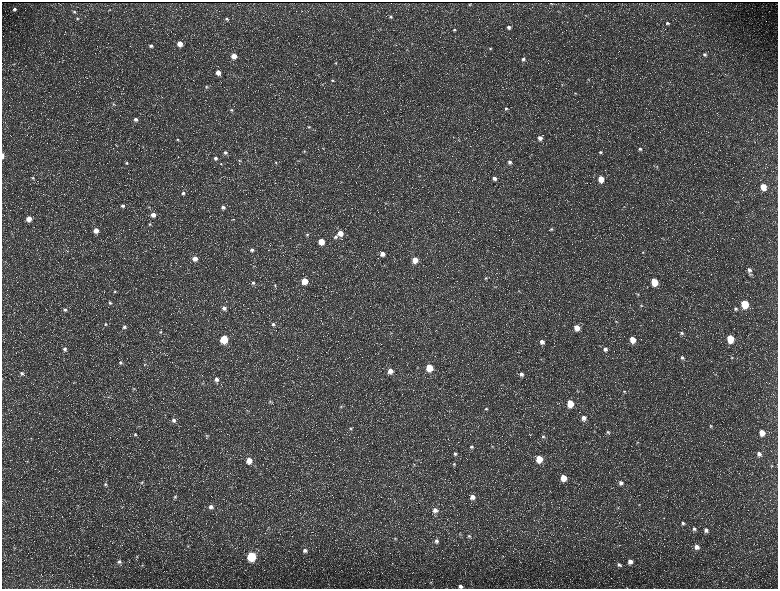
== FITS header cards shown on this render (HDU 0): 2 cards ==
NAXIS1  =                 1552 / length of data axis 1
NAXIS2  =                 1173 / length of data axis 2

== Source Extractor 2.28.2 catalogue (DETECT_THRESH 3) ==
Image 1552 x 1173 px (HDU 0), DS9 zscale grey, zoomed out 1/2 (1 PNG px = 2 x 2 image px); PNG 780 x 591 px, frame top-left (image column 1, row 1173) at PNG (2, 2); no overlay
Background 216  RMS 9.7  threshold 29.2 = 3 sigma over >= 5 px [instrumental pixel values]
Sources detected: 228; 36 cannot appear on this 1/2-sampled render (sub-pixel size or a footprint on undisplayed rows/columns) and are not listed; the other 192 listed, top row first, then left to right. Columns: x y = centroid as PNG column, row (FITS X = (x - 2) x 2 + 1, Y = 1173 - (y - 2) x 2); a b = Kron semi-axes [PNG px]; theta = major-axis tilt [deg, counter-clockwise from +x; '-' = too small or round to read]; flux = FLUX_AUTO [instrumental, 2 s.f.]
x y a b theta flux
551 3 2 1 - 1100
470 5 2 2 - 1300
15 9 4 4 - 4200
110 10 4 3 - 1400
74 11 5 4 - 3000
585 15 5 3 - 1400
391 17 4 4 - 3200
77 18 5 4 - 3200
226 19 4 3 - 3200
667 23 5 4 - 4100
508 27 5 4 - 6600
380 29 3 2 - 1200
454 30 4 4 - 2900
180 44 4 4 - 23000
412 44 3 2 - 900
151 46 5 4 - 4700
490 49 5 4 - 2300
407 50 3 3 - 1300
705 54 5 5 - 5000
234 56 5 4 - 22000
523 59 5 4 - 5200
336 63 4 4 - 2100
14 64 4 2 - 1000
218 72 5 4 - 15000
588 79 4 3 - 2100
333 80 4 3 - 2200
562 84 5 3 - 2000
206 87 5 4 - 3200
575 93 5 4 - 2100
113 104 6 4 -52 3200
506 108 5 4 - 3700
231 110 5 4 - 3300
135 119 5 4 - 6300
309 127 4 4 - 2400
587 136 3 2 - 1000
453 137 3 2 - 880
540 138 5 5 - 11000
459 139 4 2 - 1300
177 140 5 4 - 3200
116 145 3 2 - 990
323 148 5 2 - 1200
640 149 5 4 - 4800
665 149 3 2 - 960
304 151 4 3 - 2000
225 152 6 5 - 5500
600 152 5 4 - 4200
2 156 5 2 - 7300
215 158 5 5 - 6100
239 160 5 3 - 2100
298 161 4 2 - 1500
510 162 4 4 - 5600
126 163 5 4 - 2900
276 163 4 4 - 2500
221 164 5 4 - 3200
437 165 3 2 - 1000
657 166 4 3 - 2000
420 176 3 2 - 1100
33 178 5 4 - 3000
494 178 5 4 - 8500
601 179 5 4 - 33000
763 187 5 4 - 37000
183 193 5 4 - 5000
386 203 3 2 - 1200
123 206 5 4 - 4500
149 207 3 3 - 1400
223 207 6 5 - 7600
624 207 3 3 - 1400
153 215 5 5 - 13000
29 219 5 5 - 21000
233 219 5 3 - 2200
150 224 5 4 - 2900
551 229 4 4 - 3300
96 230 5 4 - 18000
340 233 5 5 - 20000
12 234 3 2 - 1300
307 234 5 4 - 3800
335 237 5 5 - 5700
321 241 5 4 - 32000
252 250 5 4 - 5800
67 251 4 3 - 1800
643 252 4 4 - 2400
382 254 5 5 - 16000
341 256 3 2 - 1300
195 259 5 4 - 15000
415 260 5 5 - 29000
254 266 3 3 - 1100
749 270 5 4 - 7600
751 274 5 3 - 2400
486 278 5 4 - 3200
304 281 4 4 - 40000
654 282 5 4 - 65000
253 283 5 4 - 3900
275 285 4 3 - 2100
115 291 5 4 - 2600
519 291 5 4 - 2400
638 294 4 4 - 2300
110 303 5 4 - 2900
745 304 5 4 - 88000
641 305 4 4 - 2400
224 308 5 4 - 6900
735 308 5 4 - 3600
65 310 6 5 - 5400
616 321 4 4 - 2300
106 324 5 5 - 3400
273 324 5 5 - 4700
124 327 5 5 - 5800
577 328 5 4 - 23000
160 332 5 5 - 3800
682 333 5 4 - 3900
224 339 5 4 - 91000
730 339 5 4 - 74000
632 340 5 4 - 31000
542 342 5 5 - 10000
65 349 6 5 - 6600
605 349 6 5 - 7400
164 353 3 3 - 1300
732 357 4 4 - 2500
682 358 5 4 - 4700
541 359 3 2 - 920
120 363 5 5 - 4200
145 364 6 4 6 2700
429 367 5 4 - 63000
418 368 3 3 - 1500
390 371 5 5 - 16000
22 373 5 5 - 5200
521 374 6 5 - 8000
216 379 6 5 - 9700
73 383 5 2 - 1300
203 383 5 4 - 3000
134 388 5 4 - 2400
624 391 5 4 - 2700
109 397 4 3 - 1700
270 401 4 4 - 2600
570 403 5 4 - 51000
341 407 5 4 - 3800
486 409 5 5 - 3600
247 410 4 3 - 1900
584 418 6 5 - 11000
174 420 6 5 - 6800
138 426 5 2 - 1600
711 426 5 5 - 2900
350 428 5 5 - 3800
594 431 3 3 - 1400
608 432 5 4 - 3400
762 433 5 5 - 22000
135 434 5 5 - 3500
207 436 7 5 51 4000
543 437 5 5 - 4500
31 438 3 3 - 1700
637 442 4 3 - 2100
471 447 6 5 - 5700
493 447 4 3 - 1700
455 454 6 5 - 5500
759 454 6 5 - 8500
539 459 5 4 - 51000
249 460 6 5 - 24000
27 461 4 3 - 1900
414 464 5 4 - 2900
454 464 6 5 - 3800
772 465 4 3 - 1900
259 474 4 2 - 1300
563 478 5 4 - 32000
142 482 5 4 - 2600
621 483 5 5 - 6700
105 484 5 5 - 3400
231 487 5 3 - 1900
175 497 6 5 - 4300
472 497 5 5 - 13000
639 505 5 3 - 2200
211 507 6 5 - 8400
618 508 5 3 - 2000
435 510 6 6 - 11000
683 523 6 5 - 6000
694 529 6 5 - 6600
706 530 7 6 - 8600
460 534 5 4 - 2100
469 536 5 5 - 4000
395 539 5 4 - 2900
437 541 6 5 - 6000
188 547 5 4 - 2300
697 547 6 5 - 12000
14 548 4 3 - 1800
305 550 6 5 - 7000
251 556 5 5 - 160000
503 556 4 3 - 1500
137 557 4 3 - 1900
119 562 6 5 - 5700
630 562 5 5 - 14000
142 565 4 3 - 1500
619 565 6 5 - 5100
431 582 3 3 - 1600
461 586 4 3 - 6300
At the frame edge (FLAGS 8, measured only in part): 2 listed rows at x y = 2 156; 461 586
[36 sub-pixel or undisplayed-footprint detections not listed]